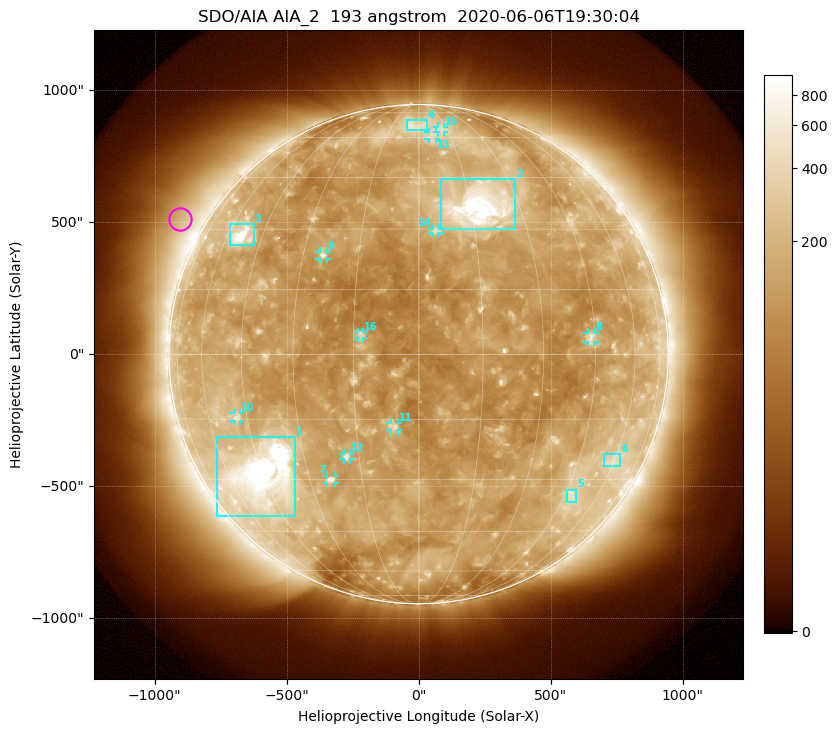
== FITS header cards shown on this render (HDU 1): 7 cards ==
TELESCOP= 'SDO/AIA'
INSTRUME= 'AIA_2'
WAVELNTH=                  193
WAVEUNIT= 'angstrom'
DATE-OBS= '2020-06-06T19:30:04.84'
CTYPE1  = 'HPLN-TAN'
CTYPE2  = 'HPLT-TAN'

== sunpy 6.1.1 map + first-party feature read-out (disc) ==
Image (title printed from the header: SDO/AIA AIA_2  193 angstrom  2020-06-06T19:30:04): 1024 x 1024 px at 2.4 arcsec/px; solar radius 946 arcsec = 394 px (full disc in frame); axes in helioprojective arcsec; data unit not stated in the header (colour bar unlabelled)
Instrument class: DISC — disc imager (sunpy class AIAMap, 193 A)
Bright regions (active regions / flare kernels): reference = the median radial profile (limb darkening/brightening removed); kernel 9 px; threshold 5 sigma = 229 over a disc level ~136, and >= 1.15x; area >= 12 px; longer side >= 9 px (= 22 arcsec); searched inside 0.97 R_sun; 16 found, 16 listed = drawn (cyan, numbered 1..; 10 of them under ~33 arcsec drawn as corner ticks so the feature stays visible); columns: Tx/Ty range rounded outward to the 5 arcsec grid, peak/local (2 s.f.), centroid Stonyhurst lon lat
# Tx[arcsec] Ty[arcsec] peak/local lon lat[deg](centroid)
1 -765..-465 -615..-315 24 -46 -29
2 85..365 475..665 13 +18 +36
3 -715..-625 410..495 9.2 -53 +28
4 -45..30 850..885 3 -2 +66
5 565..600 -560..-510 3.4 +48 -34
6 700..765 -425..-380 2.6 +59 -25
7 -345..-315 -490..-460 5.3 -24 -30
8 640..670 45..85 4 +44 +4
9 -375..-345 360..390 5.3 -24 +23
10 -700..-675 -255..-220 3.6 -48 -14
11 -105..-80 -290..-260 4.4 -6 -17
12 -285..-260 -400..-375 4.5 -18 -24
13 35..65 815..840 2.5 +6 +61
14 50..80 455..475 3.6 +5 +29
15 70..95 840..860 2.4 +12 +64
16 -230..-205 60..85 4.1 -13 +5
Off-limb structures (1.02-1.3 R_sun): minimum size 162 px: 5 found; the strongest spans PA ~40..80 deg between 1.02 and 1.3 R_sun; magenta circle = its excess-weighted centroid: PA ~60 deg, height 1.1 R_sun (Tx ~-905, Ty ~510 arcsec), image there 2.1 x the reference